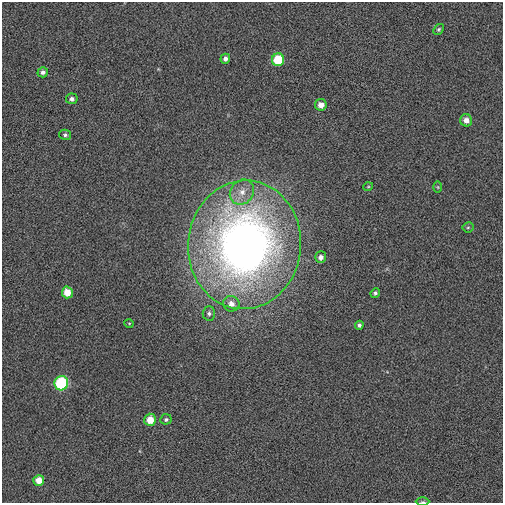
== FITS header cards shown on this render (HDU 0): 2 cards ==
NAXIS1  =                  501 / Axis length
NAXIS2  =                  501 / Axis length

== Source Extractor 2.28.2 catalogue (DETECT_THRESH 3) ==
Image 501 x 501 px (HDU 0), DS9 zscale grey, 1 PNG px = 1 image px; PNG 505 x 505 px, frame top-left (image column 1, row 501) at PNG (2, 2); each listed source drawn as its Kron ellipse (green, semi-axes under 4 px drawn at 4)
Background 0.00624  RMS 0.11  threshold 0.319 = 3 sigma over >= 5 px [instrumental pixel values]
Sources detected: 25; all 25 listed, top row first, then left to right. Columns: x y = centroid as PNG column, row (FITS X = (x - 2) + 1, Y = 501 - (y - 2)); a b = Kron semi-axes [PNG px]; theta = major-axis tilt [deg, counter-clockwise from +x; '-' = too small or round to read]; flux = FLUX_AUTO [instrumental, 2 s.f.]
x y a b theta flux
439 29 6 4 51 12
225 59 5 4 - 26
278 60 6 6 - 260
43 72 5 5 - 23
72 99 6 5 - 24
321 105 6 6 - 56
466 120 6 6 - 47
65 135 6 5 - 15
368 187 5 3 - 6.5
438 187 5 3 - 6.9
242 192 13 11 50 87
468 227 6 5 - 11
244 245 64 56 84 5400
321 257 6 5 - 31
67 292 6 5 - 99
375 293 5 4 - 15
231 304 8 7 - 50
209 313 7 6 - 18
129 323 5 3 - 5.9
359 325 4 4 - 16
61 383 7 7 - 620
166 419 5 5 - 15
150 420 6 6 - 110
39 480 5 5 - 75
423 502 7 3 -1 9.6
At the frame edge (FLAGS 8, measured only in part): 1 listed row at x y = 423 502